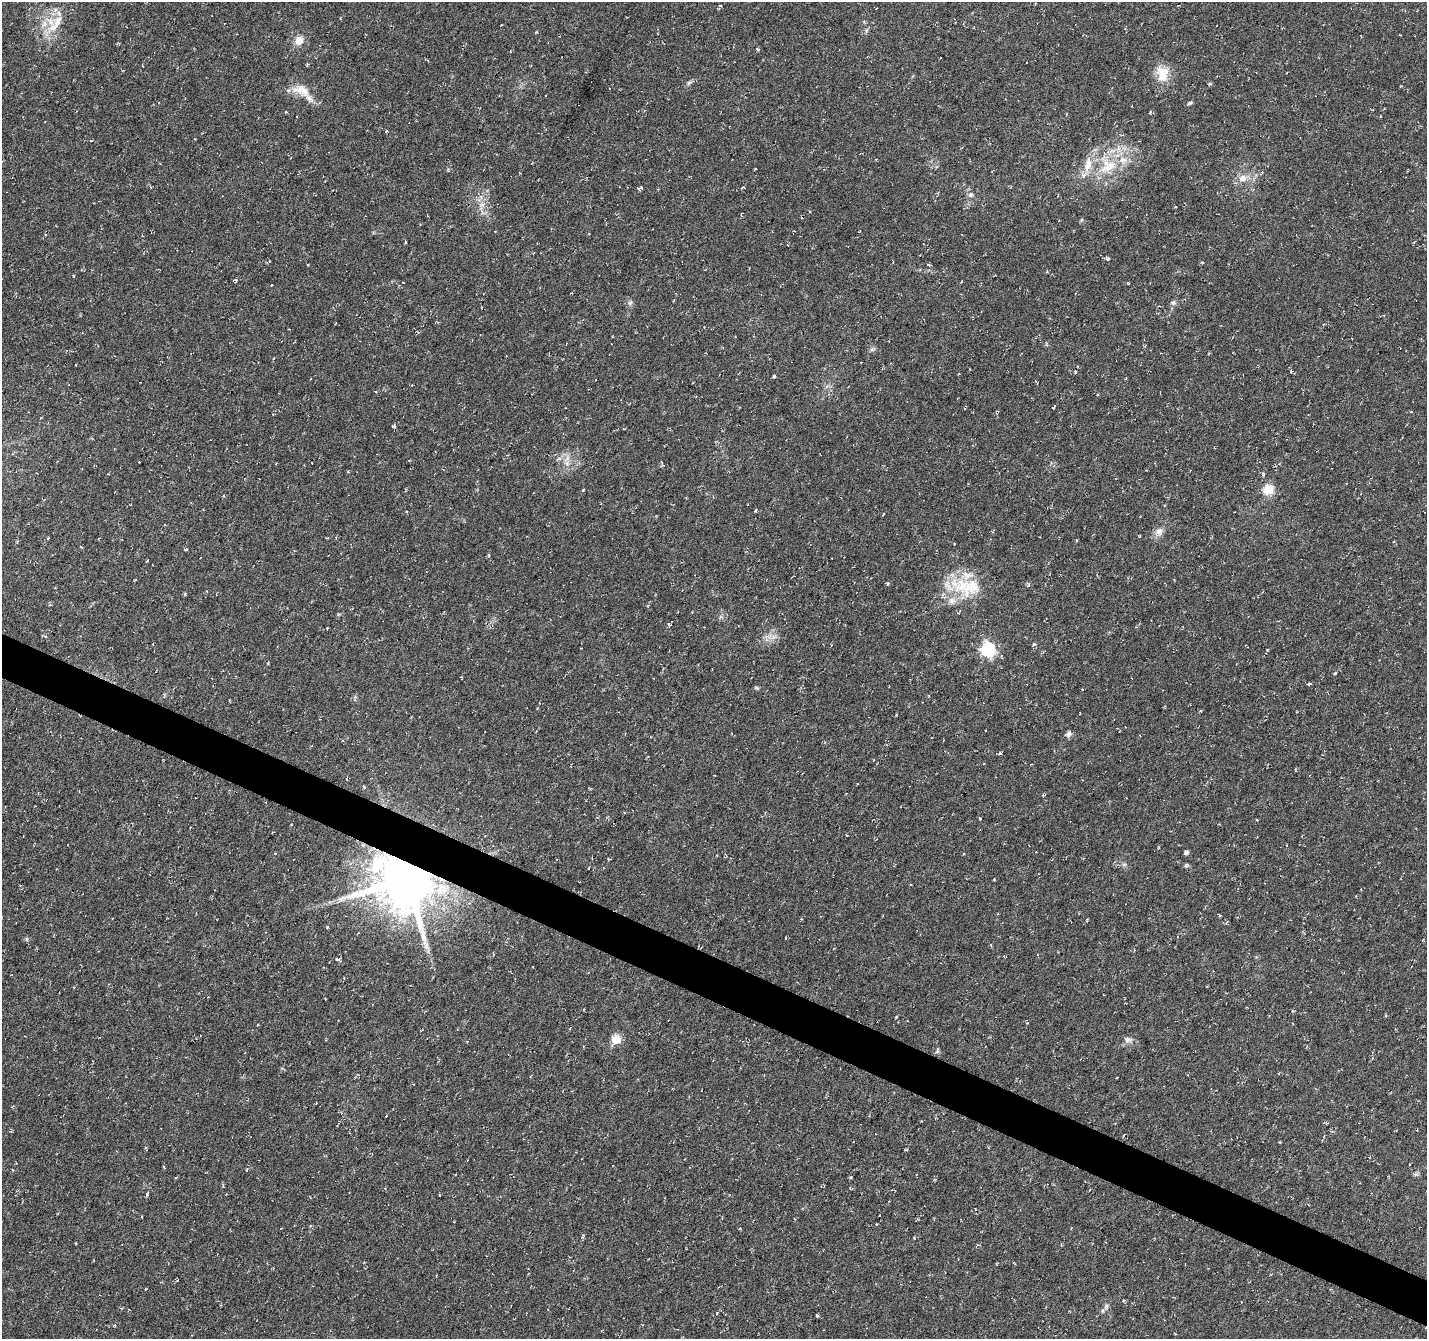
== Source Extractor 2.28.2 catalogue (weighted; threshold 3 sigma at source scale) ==
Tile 6 of 4 x 4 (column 2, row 2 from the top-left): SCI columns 1426-2850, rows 2875-4211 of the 5707 x 5815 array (HDU 1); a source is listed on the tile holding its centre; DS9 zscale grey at full resolution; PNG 1429 x 1341 px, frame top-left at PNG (2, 2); no overlay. Shown black and unused: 3% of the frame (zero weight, under 3 of 6 exposures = <1% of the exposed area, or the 3 px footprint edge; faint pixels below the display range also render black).
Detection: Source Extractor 2.28.2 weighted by HDU 2 'WHT'; one run over the whole footprint, this tile lists its part. Background 0.00531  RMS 0.004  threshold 0.0163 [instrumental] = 3 sigma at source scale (4.09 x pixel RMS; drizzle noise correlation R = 1.36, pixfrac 0.8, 0.0396/0.0396 arcsec/px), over >= 5 px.
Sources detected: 113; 3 cosmic-ray / hot-pixel residue — not listed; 10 inside a brighter listed object's ellipse — not listed separately; the other 100 listed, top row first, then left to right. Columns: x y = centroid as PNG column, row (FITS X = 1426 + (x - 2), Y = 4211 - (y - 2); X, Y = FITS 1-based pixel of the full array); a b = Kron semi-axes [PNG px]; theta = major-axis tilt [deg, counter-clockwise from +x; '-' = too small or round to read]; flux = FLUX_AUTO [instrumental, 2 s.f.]
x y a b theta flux
50 22 15 11 -67 5.3
299 40 7 6 - 6.2
757 49 5 4 - 0.51
1162 74 23 16 -81 7
689 83 9 5 30 0.87
1210 84 6 4 2 0.52
302 90 29 14 -19 6.4
1190 103 7 4 24 0.67
386 131 4 3 - 0.33
91 141 4 2 - 0.22
1108 166 27 24 33 16
449 169 5 3 - 0.45
1243 178 12 9 21 3.2
640 188 7 3 12 0.71
971 195 7 7 - 1.2
1058 195 3 2 - 0.24
481 205 12 7 65 2.5
495 231 4 2 - 0.23
405 242 3 3 - 0.46
1414 242 5 3 - 0.35
788 245 3 2 - 0.24
1107 259 5 4 - 0.72
1202 262 5 3 - 0.33
74 276 4 2 - 0.33
235 280 6 4 -21 0.5
1128 283 3 3 - 0.35
630 303 9 5 63 0.97
1173 303 7 6 - 0.92
1291 371 4 3 - 0.43
1075 372 4 3 - 0.46
774 376 4 3 - 0.48
827 386 7 4 70 0.74
1054 407 5 2 - 0.46
998 411 4 3 - 0.4
394 426 6 3 -10 0.41
139 462 2 2 - 0.19
567 463 9 7 0 1.8
348 472 4 3 - 0.3
1263 474 6 4 -79 0.56
583 490 4 3 - 0.31
1268 490 5 5 - 25
755 511 4 3 - 0.35
1159 531 11 9 40 2.4
1140 536 4 2 - 0.24
336 537 4 3 - 0.35
1076 540 4 3 - 0.32
186 549 4 3 - 0.54
489 555 5 3 - 0.37
888 583 4 4 - 0.55
1028 585 6 3 71 0.44
971 587 35 26 39 16
185 594 4 3 - 0.43
50 605 5 3 - 0.38
669 624 5 4 - 0.57
327 628 3 3 - 0.39
1033 645 6 4 58 0.69
988 649 6 6 - 70
268 663 5 3 - 0.29
1335 673 5 3 - 0.41
1309 684 5 3 - 0.57
756 688 7 4 -19 0.5
929 695 3 3 - 0.3
1069 733 7 6 - 1.5
1000 753 4 3 - 0.56
984 764 3 2 - 0.21
980 819 3 3 - 0.34
1186 852 5 4 - 0.99
608 859 3 3 - 0.47
1124 864 7 4 1 0.69
1186 865 6 5 - 0.66
588 868 3 2 - 0.24
406 879 16 15 - 2700
994 880 3 3 - 0.32
1220 915 3 3 - 0.39
1087 919 4 3 - 0.31
327 927 5 3 - 0.4
27 939 6 5 - 0.62
338 959 7 3 -1 0.57
584 1009 4 2 - 0.23
1292 1011 5 3 - 0.36
1385 1015 4 3 - 0.36
896 1017 4 3 - 0.38
616 1039 5 5 - 16
1128 1039 11 8 -1 1.7
937 1051 8 5 72 0.65
1326 1123 5 4 - 0.42
1123 1135 4 2 - 0.3
1280 1142 4 3 - 0.29
907 1149 5 3 - 0.38
164 1167 5 3 - 0.33
850 1177 4 3 - 0.42
384 1188 3 3 - 0.39
147 1194 5 3 - 0.63
914 1238 3 3 - 0.35
76 1243 3 2 - 0.35
146 1289 3 2 - 0.24
1123 1301 5 3 - 0.36
1106 1306 9 6 64 1.2
717 1313 4 3 - 0.29
817 1315 3 3 - 0.54
Overlapping masked pixels (flux is a lower limit): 1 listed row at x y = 406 879